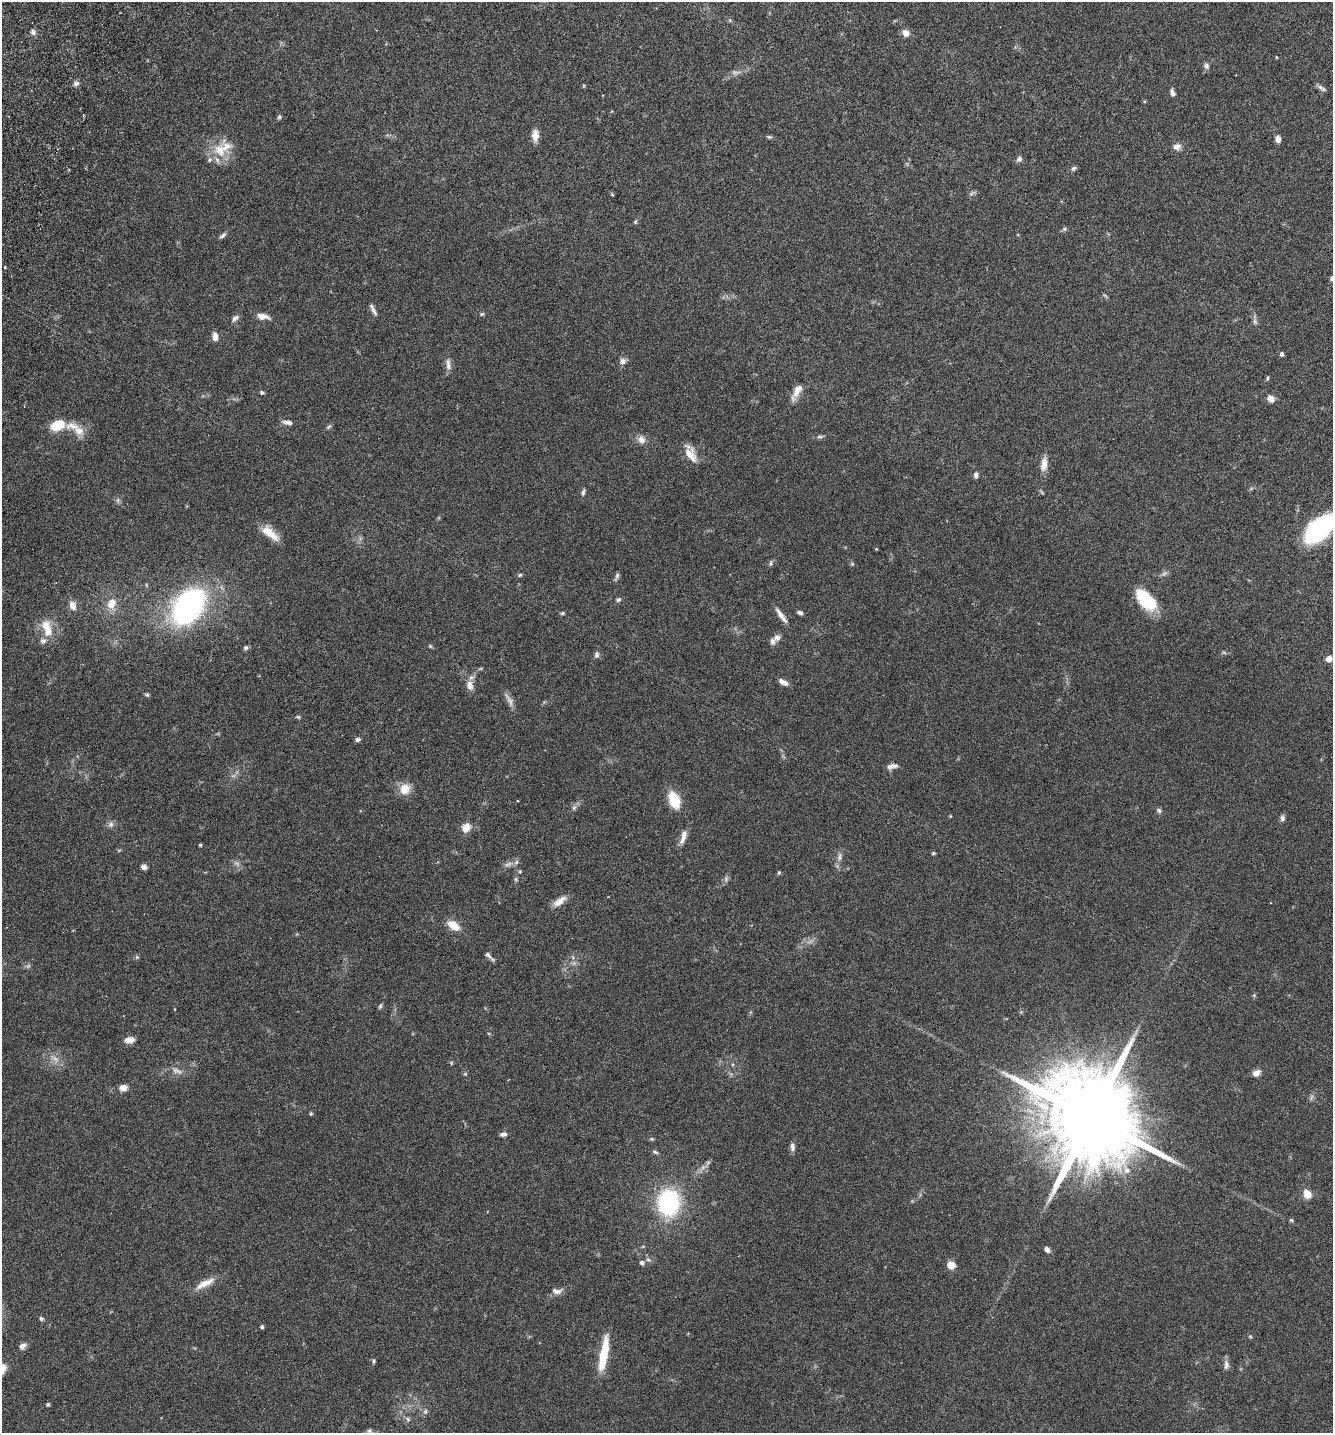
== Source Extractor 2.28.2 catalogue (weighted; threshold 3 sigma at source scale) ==
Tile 11 of 4 x 4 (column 3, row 3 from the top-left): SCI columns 2867-4197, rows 1465-2895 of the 5866 x 5789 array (HDU 1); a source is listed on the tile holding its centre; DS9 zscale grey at full resolution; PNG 1335 x 1435 px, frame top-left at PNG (2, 2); no overlay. Shown black and unused: <1% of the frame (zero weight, under 3 of 6 exposures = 3% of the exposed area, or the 3 px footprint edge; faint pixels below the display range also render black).
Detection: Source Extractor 2.28.2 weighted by HDU 2 'WHT'; one run over the whole footprint, this tile lists its part. Background 0.0537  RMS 0.0032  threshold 0.0129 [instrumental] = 3 sigma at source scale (4.09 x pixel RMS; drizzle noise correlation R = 1.36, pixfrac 0.8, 0.05/0.05 arcsec/px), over >= 5 px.
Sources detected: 141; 5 too faint to see at this stretch — not listed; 6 inside a brighter listed object's ellipse — not listed separately; the other 130 listed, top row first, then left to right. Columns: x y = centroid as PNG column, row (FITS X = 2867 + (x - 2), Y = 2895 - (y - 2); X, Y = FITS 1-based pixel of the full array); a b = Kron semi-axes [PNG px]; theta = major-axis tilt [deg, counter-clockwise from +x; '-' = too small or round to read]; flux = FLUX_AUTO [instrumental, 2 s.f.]
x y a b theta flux
33 32 9 5 -80 0.78
906 33 9 8 - 1.7
1276 57 4 3 - 0.21
1206 66 7 6 - 0.81
76 83 7 6 - 0.84
1322 88 12 5 -34 0.87
1173 93 8 5 -72 1
279 117 6 5 - 0.43
535 135 14 8 -88 2.3
769 137 6 5 - 0.45
1278 139 7 6 - 1.4
1177 147 10 8 11 1.4
220 150 21 16 -57 6.4
1019 159 7 7 - 0.8
1074 168 7 5 27 0.58
972 193 9 4 42 0.55
612 195 4 3 - 0.34
635 222 6 4 89 0.39
1064 229 6 5 - 0.53
223 235 9 5 34 0.76
1332 278 5 5 - 0.82
374 310 13 5 -61 1
482 314 5 4 - 0.39
263 316 15 7 -8 1.9
235 318 11 6 42 0.97
1255 321 8 5 -71 0.76
215 337 8 6 -85 2
1282 354 5 4 - 0.78
622 361 9 8 - 1.2
448 364 18 6 -83 1.5
1267 378 6 3 81 0.31
796 392 18 9 61 2.6
262 393 6 5 - 0.43
1271 398 7 6 - 2.3
287 422 12 5 -9 1.3
57 425 12 8 24 8.5
72 426 19 9 -6 3.5
329 427 7 4 44 0.48
820 436 10 4 5 0.59
641 440 10 9 - 1.7
690 455 21 12 -58 3.6
1044 464 18 8 83 2.6
976 475 8 5 89 0.71
583 492 9 5 83 0.63
1042 492 8 3 -45 0.34
1320 528 23 12 39 55
270 533 24 9 -39 4.8
876 549 4 3 - 0.23
771 563 8 4 82 0.47
852 564 5 5 - 0.34
520 575 6 4 22 0.41
617 576 8 5 74 0.63
618 600 7 5 41 0.57
1146 600 27 14 -47 11
112 603 14 11 62 3.5
73 606 9 7 -70 2.2
188 606 27 18 56 81
562 613 5 4 - 0.44
800 613 6 4 -22 0.72
781 615 22 5 -54 1.9
46 626 14 13 - 3.9
777 638 10 8 12 1.2
43 641 8 7 - 1.1
430 646 6 5 - 0.36
246 648 6 6 - 0.61
1224 652 7 4 -3 0.45
597 655 8 6 69 0.75
1329 659 6 5 - 2
783 682 11 5 -29 1.6
470 685 14 9 -76 2.2
147 695 6 4 -34 0.44
298 717 6 5 - 0.36
357 739 6 5 - 0.76
892 766 13 6 11 1.4
405 789 15 13 53 3.3
674 800 13 8 -68 11
574 808 8 4 54 0.65
1159 811 7 6 - 0.63
1282 818 7 6 - 0.78
111 824 8 6 76 0.93
466 827 12 9 51 2.5
683 837 20 7 73 2.2
200 845 3 3 - 0.45
933 853 5 4 - 0.47
839 857 13 6 85 1.3
507 865 8 5 8 0.77
144 867 6 5 - 1.2
520 871 6 4 19 0.32
779 873 6 4 69 0.37
516 879 6 4 73 0.43
726 879 8 6 73 0.72
560 901 19 8 34 2.5
453 925 15 9 -33 3.8
488 955 12 6 -44 1
137 957 6 4 44 0.41
1254 995 5 4 - 0.34
380 1006 6 5 - 0.45
130 1040 12 7 7 1.9
55 1059 11 6 -37 1.5
177 1071 17 7 -22 1.6
1256 1073 10 7 31 1.5
465 1074 5 4 - 0.35
123 1087 8 6 4 2.2
311 1114 6 4 69 0.34
1090 1118 32 20 -32 8100
503 1134 8 5 12 0.96
652 1139 6 4 -11 0.36
792 1147 11 6 -85 1.1
655 1152 8 5 -24 0.57
708 1162 7 4 17 0.51
1126 1170 15 8 -64 2.2
1307 1194 10 7 -61 3.1
669 1202 21 17 89 36
1291 1220 6 4 -15 0.4
1047 1249 7 5 -42 1.1
648 1260 6 4 -2 0.53
642 1263 7 6 - 0.75
951 1265 7 6 - 3.8
205 1283 29 8 27 3.5
557 1291 13 7 0 1.5
41 1318 5 5 - 0.54
262 1327 4 4 - 0.48
1250 1336 5 4 - 0.34
22 1346 10 7 39 1.2
604 1354 38 8 80 10
374 1361 5 4 - 0.4
1226 1365 14 7 88 1.2
48 1404 5 4 - 0.39
425 1411 8 6 87 0.68
408 1419 8 5 -37 0.65
Isophote crosses this tile's border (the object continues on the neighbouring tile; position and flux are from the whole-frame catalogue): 2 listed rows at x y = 1332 278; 1320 528